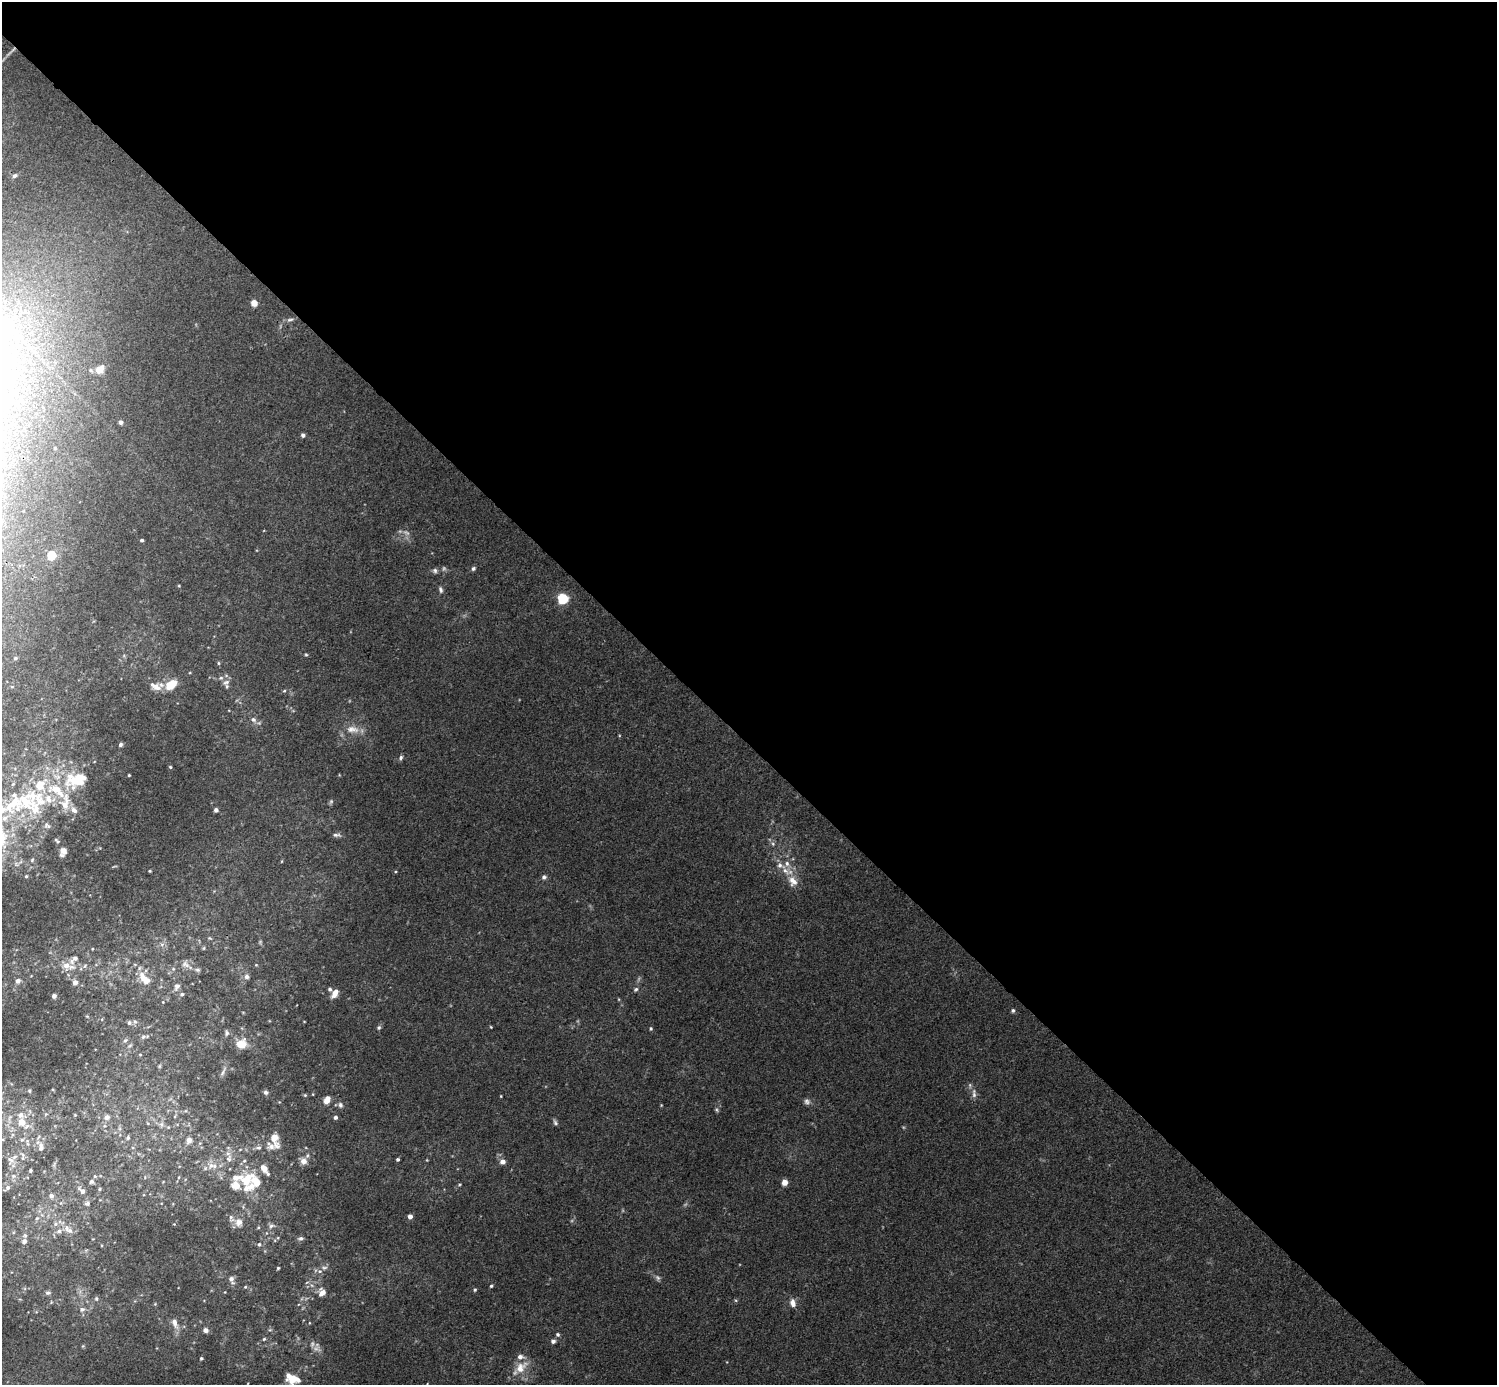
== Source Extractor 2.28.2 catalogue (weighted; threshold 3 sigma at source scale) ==
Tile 8 of 4 x 4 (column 4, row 2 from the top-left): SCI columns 4491-5985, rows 3066-4448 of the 5988 x 5988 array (HDU 1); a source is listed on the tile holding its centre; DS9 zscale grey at full resolution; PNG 1499 x 1387 px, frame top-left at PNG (2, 2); no overlay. Shown black and unused: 54% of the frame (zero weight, under 3 of 4 exposures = <1% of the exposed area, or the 3 px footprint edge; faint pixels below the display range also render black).
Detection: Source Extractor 2.28.2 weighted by HDU 2 'WHT'; one run over the whole footprint, this tile lists its part. Background 0.0533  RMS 0.005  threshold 0.0225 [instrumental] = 3 sigma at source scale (4.5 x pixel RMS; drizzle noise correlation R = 1.50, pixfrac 1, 0.05/0.05 arcsec/px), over >= 5 px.
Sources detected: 206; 7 too faint to see at this stretch — not listed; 35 inside a brighter listed object's ellipse — not listed separately; the other 164 listed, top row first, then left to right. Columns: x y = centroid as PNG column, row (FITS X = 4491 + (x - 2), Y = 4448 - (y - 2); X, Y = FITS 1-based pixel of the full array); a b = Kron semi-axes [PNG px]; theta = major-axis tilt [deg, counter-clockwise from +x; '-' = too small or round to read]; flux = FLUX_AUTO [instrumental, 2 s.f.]
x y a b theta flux
15 176 6 4 32 1.1
254 303 5 5 - 5.8
290 320 11 5 11 1.6
8 326 104 42 -35 110
100 369 11 9 44 4.7
121 422 4 4 - 1.7
303 435 5 4 - 1.3
55 448 4 4 - 0.47
142 540 3 3 - 0.96
51 555 5 5 - 26
473 568 6 5 - 1.1
435 571 7 6 - 1.3
179 586 4 3 - 0.45
441 590 9 5 -75 1.4
563 598 5 5 - 55
306 655 4 4 - 0.62
15 658 4 4 - 0.65
218 663 5 3 - 0.58
190 673 4 3 - 0.42
221 678 7 5 20 1.3
226 682 10 7 27 2.1
171 685 16 10 39 9.8
157 687 12 10 -9 4.4
284 691 5 4 - 0.64
253 720 9 7 -41 2.4
352 729 21 10 -8 6.4
121 745 5 4 - 1.3
401 758 7 5 60 1.2
170 767 4 3 - 0.61
129 775 3 3 - 0.55
79 780 41 25 -23 22
49 799 23 12 -23 10
65 803 23 12 83 10
14 804 34 24 28 28
216 810 4 4 - 1.9
47 825 10 7 -30 1.9
336 835 11 4 -2 1.5
57 841 9 5 -47 1.2
773 844 6 6 - 1.1
64 851 8 7 - 3.4
32 860 7 5 63 0.97
282 861 5 3 - 0.44
780 866 14 8 -23 4.2
150 871 3 2 - 0.54
26 876 4 4 - 0.77
544 877 7 6 - 1.4
793 881 16 11 -57 6.2
210 938 7 5 -21 0.8
162 944 7 4 18 1.3
203 948 5 4 - 0.65
92 949 4 2 - 0.37
185 964 14 10 -35 3.9
256 965 4 4 - 0.48
67 966 17 9 -14 7.3
85 966 7 5 59 0.97
173 969 6 5 - 1
247 976 7 6 - 1.7
144 979 21 11 -50 9.2
18 981 6 5 - 2.2
75 982 5 5 - 3.3
177 986 11 7 67 2.5
330 989 5 4 - 0.97
636 989 6 5 - 1.1
335 993 10 6 59 4
182 994 6 5 - 1.1
54 996 4 4 - 1.8
163 1002 3 3 - 0.36
1013 1010 5 4 - 0.93
87 1016 5 4 - 0.53
129 1022 6 6 - 1.3
379 1027 6 5 - 1
491 1027 3 3 - 0.44
651 1028 4 4 - 0.75
226 1033 8 6 -79 1.4
143 1037 7 6 - 1.3
125 1040 6 5 - 1
241 1044 14 12 -2 8
130 1045 6 4 20 0.74
140 1054 4 3 - 0.44
159 1066 5 4 - 0.63
223 1072 17 5 64 2
29 1091 6 5 - 0.85
266 1092 5 5 - 1.4
974 1093 15 6 -87 2.6
313 1094 4 3 - 0.37
305 1095 5 4 - 0.64
501 1096 3 2 - 0.39
327 1100 7 5 61 5.2
807 1102 9 7 -59 1.7
340 1105 8 6 -74 1.5
661 1105 3 3 - 0.42
717 1110 7 5 -54 0.83
46 1114 6 5 - 0.97
75 1115 4 3 - 0.45
175 1116 6 4 72 0.69
107 1117 7 6 - 2.2
336 1117 4 4 - 1.6
21 1122 8 8 - 8.2
555 1122 8 4 -67 1.2
162 1124 8 7 - 2.1
128 1137 6 5 - 0.96
189 1140 7 6 - 3.8
27 1142 13 5 -83 2.3
200 1143 6 4 44 0.79
271 1146 15 11 -39 4.7
41 1147 14 8 -87 3.9
23 1155 10 6 -47 2.2
229 1158 14 8 84 4.5
398 1159 4 3 - 0.94
11 1160 16 11 -73 5.6
304 1161 9 7 -45 4
503 1161 5 5 - 3.3
54 1164 9 4 72 0.96
211 1165 16 13 -64 7.5
30 1171 4 4 - 0.78
13 1176 8 7 - 1.9
95 1176 5 4 - 0.7
179 1177 5 3 - 0.56
247 1179 28 18 61 17
92 1182 6 6 - 1.1
785 1182 4 4 - 7.1
460 1184 6 4 31 0.63
7 1188 9 6 42 1.9
100 1189 4 4 - 0.62
82 1191 12 6 -48 2.8
51 1196 6 6 - 2.1
87 1203 7 6 - 1.5
410 1216 4 4 - 3
37 1218 7 4 44 1.1
239 1222 11 10 - 4.4
55 1224 6 5 - 1.2
174 1224 4 4 - 0.43
271 1226 8 6 41 1.5
67 1228 10 8 -88 2.8
258 1228 5 3 - 0.5
59 1231 9 7 36 2.4
301 1238 6 5 - 1.5
24 1241 7 6 - 1.9
259 1244 5 5 - 1.2
278 1268 3 3 - 0.58
324 1268 9 6 -4 1.7
658 1278 8 6 -52 1.3
231 1279 10 6 -69 2.8
307 1282 6 3 20 0.68
311 1285 6 4 -70 1.1
491 1286 4 4 - 0.8
245 1287 5 4 - 0.61
475 1290 5 4 - 0.77
48 1293 8 6 13 1.3
322 1293 9 7 64 4.7
96 1298 6 6 - 1.2
735 1300 5 3 - 0.57
793 1303 10 7 -78 3.3
82 1309 8 6 3 2.1
175 1323 17 7 -69 3.9
309 1323 4 3 - 0.39
206 1330 6 6 - 2.1
270 1330 6 4 1 0.76
558 1334 6 5 - 1.1
264 1339 5 5 - 0.78
553 1341 5 5 - 1.6
201 1358 4 4 - 0.76
521 1367 23 13 42 8.9
292 1379 17 11 -22 9.7
Isophote crosses this tile's border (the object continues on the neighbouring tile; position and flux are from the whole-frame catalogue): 3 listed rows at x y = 8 326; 14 804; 292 1379